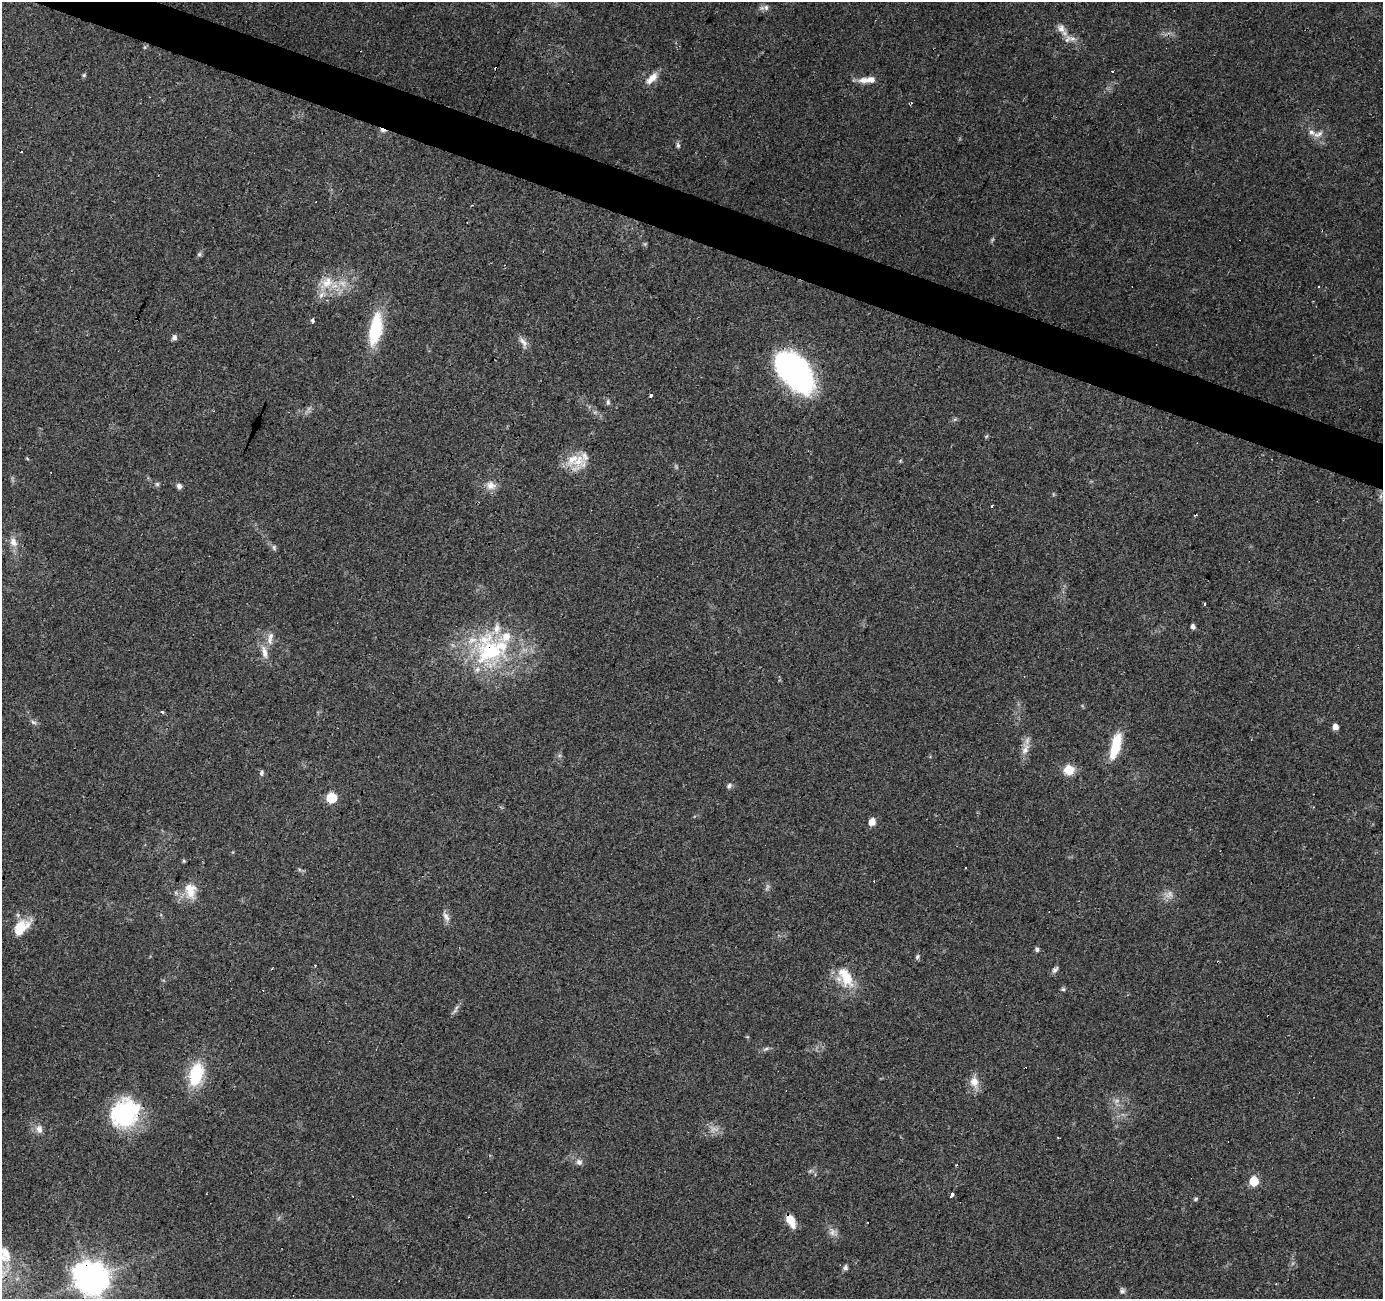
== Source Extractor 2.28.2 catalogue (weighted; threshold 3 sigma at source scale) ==
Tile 11 of 4 x 4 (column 3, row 3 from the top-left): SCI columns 2763-4143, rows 1503-2799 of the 5528 x 5664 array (HDU 1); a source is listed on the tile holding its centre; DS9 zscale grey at full resolution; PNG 1385 x 1301 px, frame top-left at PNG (2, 2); no overlay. Shown black and unused: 3% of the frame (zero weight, under 3 of 4 exposures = <1% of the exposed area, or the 3 px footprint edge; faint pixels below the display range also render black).
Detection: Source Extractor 2.28.2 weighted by HDU 2 'WHT'; one run over the whole footprint, this tile lists its part. Background 0.0703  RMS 0.0053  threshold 0.0239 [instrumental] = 3 sigma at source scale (4.5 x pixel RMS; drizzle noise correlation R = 1.50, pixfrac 1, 0.0396/0.0396 arcsec/px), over >= 5 px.
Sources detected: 95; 8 too faint to see at this stretch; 2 inside a brighter object's white glare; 9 cosmic-ray / hot-pixel residue — not listed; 8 inside a brighter listed object's ellipse — not listed separately; the other 68 listed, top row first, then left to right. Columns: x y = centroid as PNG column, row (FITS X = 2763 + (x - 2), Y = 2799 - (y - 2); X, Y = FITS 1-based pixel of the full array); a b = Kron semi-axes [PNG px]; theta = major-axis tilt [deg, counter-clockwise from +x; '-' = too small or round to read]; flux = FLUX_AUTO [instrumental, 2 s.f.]
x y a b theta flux
766 7 8 7 - 2
1061 28 14 10 -61 4.2
1072 38 11 8 9 3.1
145 47 6 4 71 0.71
1112 71 3 2 - 0.64
84 75 5 5 - 0.76
652 78 19 8 48 5.4
863 80 14 9 1 3.9
1318 134 15 7 20 3
678 145 8 4 -76 1.1
21 152 3 2 - 0.42
199 254 7 6 - 1
327 283 21 14 35 11
1318 287 3 2 - 0.39
312 320 4 3 - 11
375 329 39 14 80 28
174 337 7 6 - 1.7
523 342 16 6 -49 2.9
792 372 44 26 -16 100
651 396 4 3 - 3.8
608 402 8 5 -90 1.1
987 436 6 4 69 0.63
578 461 30 17 76 12
157 484 6 6 - 0.92
491 485 12 11 - 4.5
179 486 7 5 -58 1.9
992 506 3 3 - 1.9
13 542 13 9 -64 4.5
274 547 8 5 -75 1.2
1204 603 3 3 - 1.8
1193 627 5 4 - 2.3
270 637 19 7 84 3.9
490 651 49 45 -57 67
264 652 21 8 -79 5.2
162 712 3 3 - 3.7
33 722 9 5 -27 1.3
1335 727 5 5 - 3.5
1115 746 32 11 75 17
1025 749 18 10 67 5
1069 770 12 11 - 7.6
261 773 7 5 76 1.1
729 786 7 6 - 1.4
331 798 6 6 - 30
872 822 6 5 - 6.4
965 867 3 3 - 0.8
190 891 22 15 -83 9.1
1169 894 13 9 39 3.6
446 917 14 7 -61 2.8
21 927 24 14 42 11
1037 949 5 5 - 1.4
917 957 7 5 60 1
1055 970 10 5 52 1.6
846 977 30 15 -61 16
1063 989 6 5 - 0.87
766 1049 9 4 33 1.2
196 1074 28 16 75 25
974 1082 15 11 -80 6
124 1113 32 27 43 52
39 1129 11 9 -81 3.2
579 1162 8 8 - 2
1254 1181 6 5 - 20
951 1195 4 3 - 9.4
1196 1199 6 4 29 0.81
791 1221 14 7 -64 8.4
5 1252 26 16 -51 13
845 1267 7 6 - 1.5
92 1278 11 10 - 950
1122 1291 7 7 - 1.3
Overlapping masked pixels (flux is a lower limit): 4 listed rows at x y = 490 651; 124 1113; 791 1221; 92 1278
Isophote crosses this tile's border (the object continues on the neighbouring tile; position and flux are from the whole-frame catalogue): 2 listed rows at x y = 5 1252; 92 1278